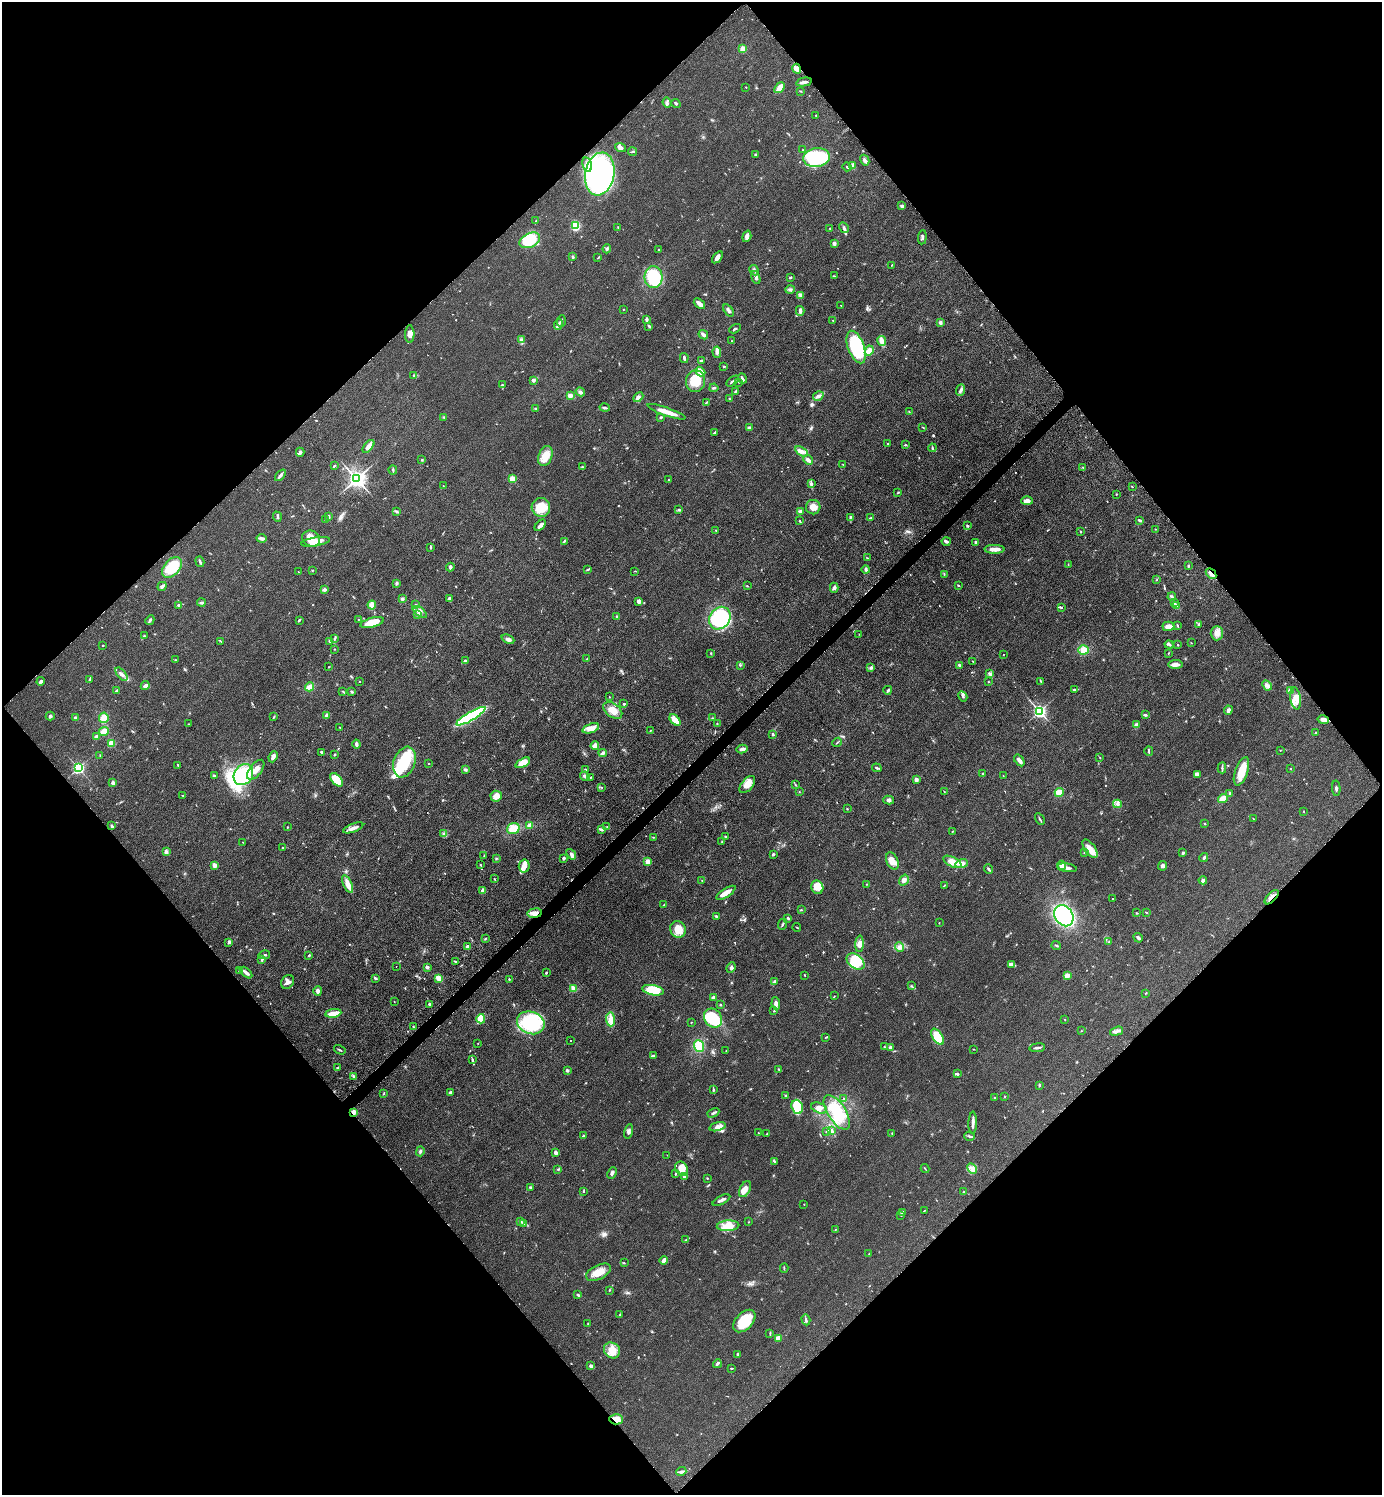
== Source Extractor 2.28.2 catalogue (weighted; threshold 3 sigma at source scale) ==
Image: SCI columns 207-5725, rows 13-5984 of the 6030 x 6036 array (HDU 1 of 3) = the unmasked area's bounding box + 8 px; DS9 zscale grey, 4 x 4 block average (1 PNG px = mean of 4 x 4 image px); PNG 1384 x 1497 px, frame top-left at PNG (2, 2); each listed source drawn as its Kron ellipse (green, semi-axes under 4 px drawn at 4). Shown black and unused: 51% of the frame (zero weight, under 3 of 5 exposures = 3% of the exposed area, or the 3 px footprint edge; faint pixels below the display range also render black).
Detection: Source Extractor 2.28.2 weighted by HDU 2 'WHT'. Background 0.0488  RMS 0.0059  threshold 0.0263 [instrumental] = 3 sigma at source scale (4.5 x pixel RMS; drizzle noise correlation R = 1.50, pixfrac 1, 0.05/0.05 arcsec/px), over >= 5 px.
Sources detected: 676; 2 inside a brighter object's white glare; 4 cosmic-ray / hot-pixel residue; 1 long thin detection or spike segment (spike, bleed or trail) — neither listed nor drawn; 4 coinciding with a brighter row at this scale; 34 inside a brighter listed object's ellipse — not listed separately; of the other 631, all 500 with FLUX_AUTO >= 1.49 (the completeness limit of this list) listed and drawn (131 fainter detections not listed), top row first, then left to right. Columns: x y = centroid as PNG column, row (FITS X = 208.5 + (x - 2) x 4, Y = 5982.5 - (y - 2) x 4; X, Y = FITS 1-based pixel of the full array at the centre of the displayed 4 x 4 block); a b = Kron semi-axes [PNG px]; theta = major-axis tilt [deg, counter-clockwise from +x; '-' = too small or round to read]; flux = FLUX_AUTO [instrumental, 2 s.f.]
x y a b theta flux
743 49 2 2 - 120
797 69 5 4 - 21
804 82 8 2 12 12
746 87 2 2 - 1.8
780 88 6 2 51 62
800 91 2 2 - 1.7
667 103 5 2 - 5.6
676 103 5 2 - 5
816 115 2 2 - 1.8
621 147 5 3 - 13
803 150 2 2 - 2.6
633 152 4 2 - 3.8
756 155 2 2 - 6.9
816 157 13 9 7 330
865 160 5 3 - 8.4
587 165 7 4 -76 20
853 165 3 2 - 12
847 167 5 2 - 4.8
600 174 22 14 80 920
902 206 3 2 - 8.2
536 221 2 2 - 1.5
575 225 3 2 - 160
618 227 2 2 - 1.7
830 228 2 2 - 2.2
844 228 6 3 -60 7.3
747 236 6 4 72 12
922 237 7 2 84 6.9
530 240 11 7 27 130
834 243 3 3 - 10
607 249 4 2 - 5
659 250 2 2 - 6.5
573 256 4 2 - 3.8
717 257 7 3 53 14
598 258 2 2 - 1.5
892 265 3 2 - 1.9
754 270 5 2 - 5.4
834 276 3 2 - 2.8
653 277 11 9 -88 160
756 277 7 3 -72 11
790 278 3 2 - 4.2
790 289 5 3 - 6.8
800 296 2 2 - 1.8
699 304 6 3 -41 26
841 305 3 2 - 1.9
623 309 2 2 - 3.2
729 310 7 2 -53 9.2
800 311 5 3 - 11
646 319 4 2 - 10
833 320 2 2 - 2
561 321 6 2 86 5.1
940 322 3 3 - 8.5
558 325 5 3 - 8.1
649 326 3 2 - 4.2
735 329 6 2 30 4.4
410 334 9 4 90 16
703 335 5 3 - 8.1
522 340 3 2 - 3.3
732 341 2 2 - 2.4
882 341 5 3 - 25
856 347 17 8 -69 310
869 351 5 4 - 28
717 352 5 3 - 11
684 358 5 2 - 8.3
701 361 3 2 - 7.6
724 366 2 2 - 3.2
700 372 5 3 - 43
414 376 3 2 - 2.8
742 378 5 2 - 8.1
533 380 2 2 - 38
696 381 11 9 78 77
733 381 7 2 33 7.3
739 382 3 2 - 1.7
502 385 4 2 - 3.8
714 388 4 2 - 4.6
960 390 6 3 68 11
735 391 4 2 - 3.1
580 392 5 4 - 8.8
570 395 4 3 - 16
818 396 6 3 32 12
638 397 6 4 45 11
729 399 2 2 - 1.7
706 403 4 2 - 3.9
535 408 3 2 - 2.6
605 408 5 2 - 5.7
666 412 20 3 -19 50
909 412 2 2 - 2.1
444 417 2 2 - 1.5
661 417 2 2 - 4.3
923 427 3 2 - 2.2
749 428 2 2 - 29
715 432 3 2 - 4.4
887 443 2 2 - 1.8
905 445 3 2 - 2.5
369 446 7 3 51 25
932 448 4 2 - 3.9
802 451 7 3 -33 21
300 452 4 3 - 8
545 456 10 6 69 51
422 460 3 2 - 2.8
808 460 5 3 - 16
843 464 2 2 - 1.8
335 465 2 2 - 3.6
582 467 3 2 - 2.6
1083 467 2 2 - 2.1
393 470 4 2 - 4.2
280 475 7 2 48 9.7
356 479 3 3 - 2100
512 479 2 2 - 150
668 480 2 2 - 2.1
811 483 4 3 - 6.4
443 486 2 2 - 1.7
1132 487 3 2 - 1.8
898 492 4 2 - 2.9
1116 494 2 2 - 1.8
1027 501 6 3 1 20
541 507 9 9 - 61
813 507 7 7 - 31
678 510 3 2 - 2.9
396 511 3 2 - 4
800 511 4 3 - 6.3
277 517 5 2 - 4.8
329 517 4 2 - 5.6
850 517 3 2 - 2.9
871 518 3 2 - 2.9
326 520 2 2 - 2.5
1140 520 3 2 - 6.3
800 521 2 2 - 2.9
540 525 7 2 44 16
967 526 3 2 - 4.5
1155 529 2 2 - 1.6
716 530 2 2 - 2.1
1081 531 3 2 - 2.2
261 538 5 3 - 11
311 539 9 7 -25 42
564 541 3 2 - 3.1
946 541 4 3 - 6.5
316 542 15 4 9 42
976 542 2 2 - 15
431 547 3 2 - 2.7
994 549 10 3 -1 26
867 558 3 2 - 2.1
200 562 5 2 - 5.7
1068 564 2 2 - 2.5
1188 566 2 2 - 3.6
172 567 12 7 49 120
450 567 4 2 - 9.5
312 570 2 2 - 2
587 570 2 2 - 1.6
866 570 4 2 - 7.2
635 571 3 2 - 2.5
298 572 2 2 - 2.3
944 574 3 2 - 2.7
1211 574 6 2 -48 15
1157 580 2 2 - 1.6
397 583 4 2 - 5.8
958 585 3 2 - 2.6
162 586 5 3 - 7.6
747 586 2 2 - 2.5
834 588 5 3 - 7.5
324 589 3 2 - 10
1172 597 4 3 - 5.2
402 599 3 2 - 8.8
449 599 4 3 - 8.6
639 601 3 3 - 15
1175 602 3 2 - 3.3
201 603 4 2 - 5.7
178 605 2 2 - 7.3
372 605 4 3 - 32
415 605 2 2 - 1.5
1177 605 2 2 - 3.1
1062 608 3 2 - 2.9
420 612 8 3 -36 13
418 615 2 2 - 1.7
616 616 2 2 - 2.3
720 618 12 10 50 300
358 619 2 2 - 1.6
150 620 5 2 - 5.5
299 620 3 2 - 3.9
372 623 12 4 15 54
1199 624 3 2 - 6.1
1177 625 3 2 - 2.1
1168 626 6 5 - 19
1217 633 7 6 - 24
859 634 2 2 - 1.6
144 636 3 2 - 2.7
335 638 4 2 - 3.8
508 639 7 3 -24 9.8
221 641 3 2 - 1.8
330 641 3 2 - 4.2
1191 643 2 2 - 1.6
103 645 2 2 - 2
1169 645 4 2 - 5.4
1178 645 2 2 - 3.5
334 649 2 2 - 2.1
1084 650 5 4 - 29
711 653 2 2 - 2.6
1168 653 3 2 - 1.8
1003 654 2 2 - 2.4
586 659 2 2 - 2
176 660 2 2 - 1.8
466 661 4 2 - 5.2
973 661 2 2 - 1.7
1175 664 7 4 2 15
740 665 2 2 - 1.6
959 665 3 2 - 6
328 667 2 2 - 1.5
871 668 4 3 - 5.2
121 674 8 3 -49 13
990 674 2 2 - 3.6
90 680 4 2 - 4.1
41 681 4 3 - 8.1
359 681 2 2 - 1.9
988 682 2 2 - 1.9
1041 682 3 2 - 1.6
1267 685 6 3 -44 9
145 686 4 3 - 11
310 687 5 3 - 33
888 690 4 2 - 4.9
1074 690 2 2 - 6.8
1290 690 3 3 - 20
116 691 4 2 - 4.6
343 691 3 2 - 2.2
352 692 3 2 - 5
963 696 5 2 - 6.9
609 697 2 2 - 1.5
1296 698 11 5 -81 29
624 704 3 2 - 3
613 710 11 6 -38 38
1228 710 4 3 - 13
1040 711 2 2 - 940
1145 715 4 2 - 5.1
50 716 4 3 - 6.6
326 716 3 2 - 13
471 716 17 3 30 490
274 717 3 2 - 2.7
75 718 3 2 - 4.1
104 718 5 4 - 28
712 718 2 2 - 1.6
675 720 7 4 -48 37
1323 720 5 2 - 27
189 724 2 2 - 1.8
717 724 2 2 - 1.7
1136 725 4 3 - 7.6
340 727 2 2 - 1.6
591 728 8 4 20 22
650 730 2 2 - 1.9
104 732 5 3 - 32
1316 732 4 2 - 2.7
773 734 3 2 - 5
96 737 3 3 - 13
837 742 5 2 - 3
111 743 2 2 - 130
356 744 4 3 - 8.8
595 746 4 2 - 38
742 749 5 2 - 11
1280 750 2 2 - 1.6
1149 751 5 2 - 4.1
322 752 3 2 - 5.6
603 753 4 3 - 9.4
100 755 2 2 - 1.5
334 755 3 2 - 2.4
273 757 6 3 67 15
1100 757 2 2 - 2.2
1019 760 6 2 -54 18
404 762 16 10 70 170
429 763 2 2 - 2.3
523 763 8 4 27 56
178 765 2 2 - 3.6
78 768 2 2 - 710
877 768 5 2 - 4.8
1222 768 5 2 - 5
465 769 3 3 - 5.4
1291 769 2 2 - 1.6
256 770 12 6 52 34
585 770 2 2 - 8.4
1241 771 15 6 71 58
983 773 2 2 - 11
1197 774 3 3 - 17
243 775 11 9 54 190
214 776 3 2 - 8.6
585 776 5 2 - 5.7
1003 776 3 2 - 1.5
590 777 4 2 - 3.2
336 780 8 4 -50 71
916 780 3 3 - 10
113 783 2 2 - 28
747 784 10 5 50 39
795 785 3 2 - 2.4
601 787 2 2 - 1.9
1336 788 8 2 -87 5.7
799 792 2 2 - 1.6
944 792 2 2 - 1.5
1059 792 4 4 - 27
1230 793 3 2 - 3.9
182 795 2 2 - 1.7
496 796 5 5 - 22
1223 798 5 2 - 39
889 800 5 3 - 8.9
1117 804 4 3 - 7
847 809 2 2 - 2.1
1304 811 2 2 - 1.5
1040 819 6 2 -62 4.7
1253 819 2 2 - 1.7
1205 824 2 2 - 2.5
529 825 4 3 - 16
112 826 4 2 - 6.2
287 827 2 2 - 1.9
607 827 2 2 - 2.4
353 828 10 3 20 16
513 828 6 5 - 44
601 830 4 2 - 6.5
952 831 2 2 - 1.8
444 834 3 2 - 3.1
725 836 3 2 - 2.5
653 837 3 2 - 2.1
722 841 2 2 - 1.8
243 842 2 2 - 2.2
283 848 2 2 - 3.9
1090 849 11 5 -55 39
166 852 4 3 - 12
1084 853 2 2 - 2.4
1183 853 3 2 - 5.7
571 854 6 3 -51 8.1
773 854 3 2 - 5.6
484 855 3 2 - 2
496 858 3 2 - 3
563 858 3 2 - 5.9
1204 858 4 2 - 7.1
892 861 9 6 -66 36
648 862 2 2 - 91
952 862 10 5 -26 43
962 864 6 4 16 14
214 865 4 3 - 12
480 865 2 2 - 2.1
1062 865 4 3 - 18
524 866 6 5 - 24
1162 866 5 3 - 8.9
1067 868 10 2 -7 16
989 869 5 2 - 5
494 879 2 2 - 2.7
904 880 6 3 57 16
1203 880 4 3 - 8.9
702 881 2 2 - 1.8
347 884 9 3 -67 29
867 884 2 2 - 2.2
944 885 4 2 - 2.7
817 887 7 6 - 41
483 890 4 2 - 12
726 893 11 4 33 27
1272 897 9 2 46 17
1113 898 2 2 - 1.9
664 905 2 2 - 3.8
801 910 3 2 - 2.3
1146 912 2 2 - 1.7
535 913 7 4 7 25
1137 913 2 2 - 2.8
716 916 3 2 - 4.5
1064 916 11 9 -58 500
788 918 2 2 - 5.5
939 923 2 2 - 2.8
783 924 5 2 - 4.2
797 927 4 2 - 3.2
678 929 8 7 - 49
1138 938 5 3 - 6.9
485 939 3 2 - 2.4
229 942 3 2 - 4.6
1109 942 3 2 - 2.6
860 944 8 4 88 19
1056 945 4 2 - 4.3
468 947 3 3 - 11
900 947 5 4 - 11
264 955 6 2 14 4.5
309 955 3 2 - 3.6
262 959 4 2 - 5.1
455 961 2 2 - 2.3
856 961 10 6 -37 120
1011 964 4 2 - 29
396 966 2 2 - 2.1
427 967 2 2 - 30
731 968 5 3 - 7.1
240 970 3 2 - 2.5
246 973 7 3 -40 16
546 973 3 2 - 2.9
805 975 2 2 - 3.6
1067 976 2 2 - 100
375 978 4 2 - 4.7
439 978 4 3 - 30
509 979 2 2 - 2.5
774 981 3 2 - 5.2
288 982 7 6 - 16
912 986 2 2 - 1.5
573 988 2 2 - 110
653 990 11 5 -11 98
318 991 5 3 - 9.8
1146 993 2 2 - 2.6
834 996 2 2 - 1.8
713 997 3 2 - 9.1
394 1001 2 2 - 2.8
429 1004 3 2 - 5.1
720 1004 2 2 - 4.1
776 1004 7 4 -83 12
774 1011 3 2 - 2.5
333 1013 8 3 8 54
713 1018 10 8 -50 150
481 1019 5 3 - 86
610 1019 7 4 -85 33
1065 1019 2 2 - 1.7
531 1023 14 11 -21 250
691 1023 2 2 - 1.7
413 1026 2 2 - 3.1
1081 1031 2 2 - 1.6
1117 1031 7 3 16 11
826 1037 3 2 - 2.6
937 1037 9 5 -58 91
571 1041 2 2 - 3.3
478 1043 2 2 - 1.5
699 1046 6 5 - 81
884 1047 2 2 - 2.8
891 1047 2 2 - 36
1037 1048 8 2 7 9.3
974 1049 3 2 - 1.8
340 1050 6 2 -31 4.1
726 1050 2 2 - 1.6
654 1056 4 2 - 7.9
472 1059 3 3 - 4.2
337 1068 3 2 - 3.7
779 1069 3 2 - 1.8
567 1070 2 2 - 18
957 1074 3 2 - 5.8
353 1076 2 2 - 2.7
1039 1085 3 2 - 3.5
713 1090 4 2 - 4.3
384 1093 2 2 - 2.1
450 1093 4 2 - 7.2
786 1096 2 2 - 13
995 1097 2 2 - 2.4
1005 1097 3 2 - 1.7
844 1099 2 2 - 3.1
797 1107 7 5 -71 120
819 1108 8 5 -22 22
353 1112 4 2 - 14
837 1112 19 9 -57 120
713 1113 6 2 27 7
973 1123 11 2 88 14
717 1127 8 3 16 17
831 1130 3 2 - 4.5
629 1131 7 3 77 8.8
827 1131 3 2 - 3.9
759 1133 2 2 - 1.9
892 1133 2 2 - 2.4
767 1134 3 2 - 4.4
583 1135 3 2 - 3.2
970 1136 5 3 - 6.6
420 1151 5 3 - 6
556 1153 4 3 - 11
667 1155 2 2 - 2.3
774 1161 3 2 - 3.8
972 1168 6 4 -63 16
558 1169 3 2 - 3
682 1169 7 6 - 36
925 1169 4 2 - 2.2
612 1173 6 3 65 8.8
675 1173 3 2 - 2.3
685 1177 3 3 - 12
707 1178 2 2 - 2.8
530 1187 3 2 - 3.6
745 1189 8 5 61 21
583 1191 2 2 - 2.3
964 1192 2 2 - 2.2
721 1200 9 2 26 12
804 1204 2 2 - 1.7
924 1211 3 2 - 1.8
902 1212 3 2 - 4.7
901 1215 2 2 - 2.5
521 1221 2 2 - 2.3
748 1222 2 2 - 1.5
524 1223 3 2 - 2.6
728 1226 11 5 4 49
835 1230 3 2 - 2.1
685 1240 3 2 - 2.4
869 1254 2 2 - 1.7
664 1260 4 2 - 14
624 1263 2 2 - 1.7
784 1268 4 2 - 2.5
598 1272 13 7 26 46
609 1290 3 2 - 2.3
578 1295 3 2 - 5.8
620 1315 2 2 - 1.7
806 1320 5 2 - 5.3
744 1321 13 8 46 110
588 1324 2 2 - 2
770 1333 3 2 - 3
778 1338 4 3 - 25
612 1350 8 7 - 35
738 1354 2 2 - 6.6
717 1364 4 2 - 6.8
591 1366 2 2 - 33
732 1368 3 2 - 2.1
616 1419 7 5 -2 28
681 1472 5 3 - 7.6
Overlapping masked pixels (flux is a lower limit): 6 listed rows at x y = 797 69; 1211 574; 1272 897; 535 913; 353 1112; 616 1419
Diffuse or blended objects may show on this block-average render without a row.